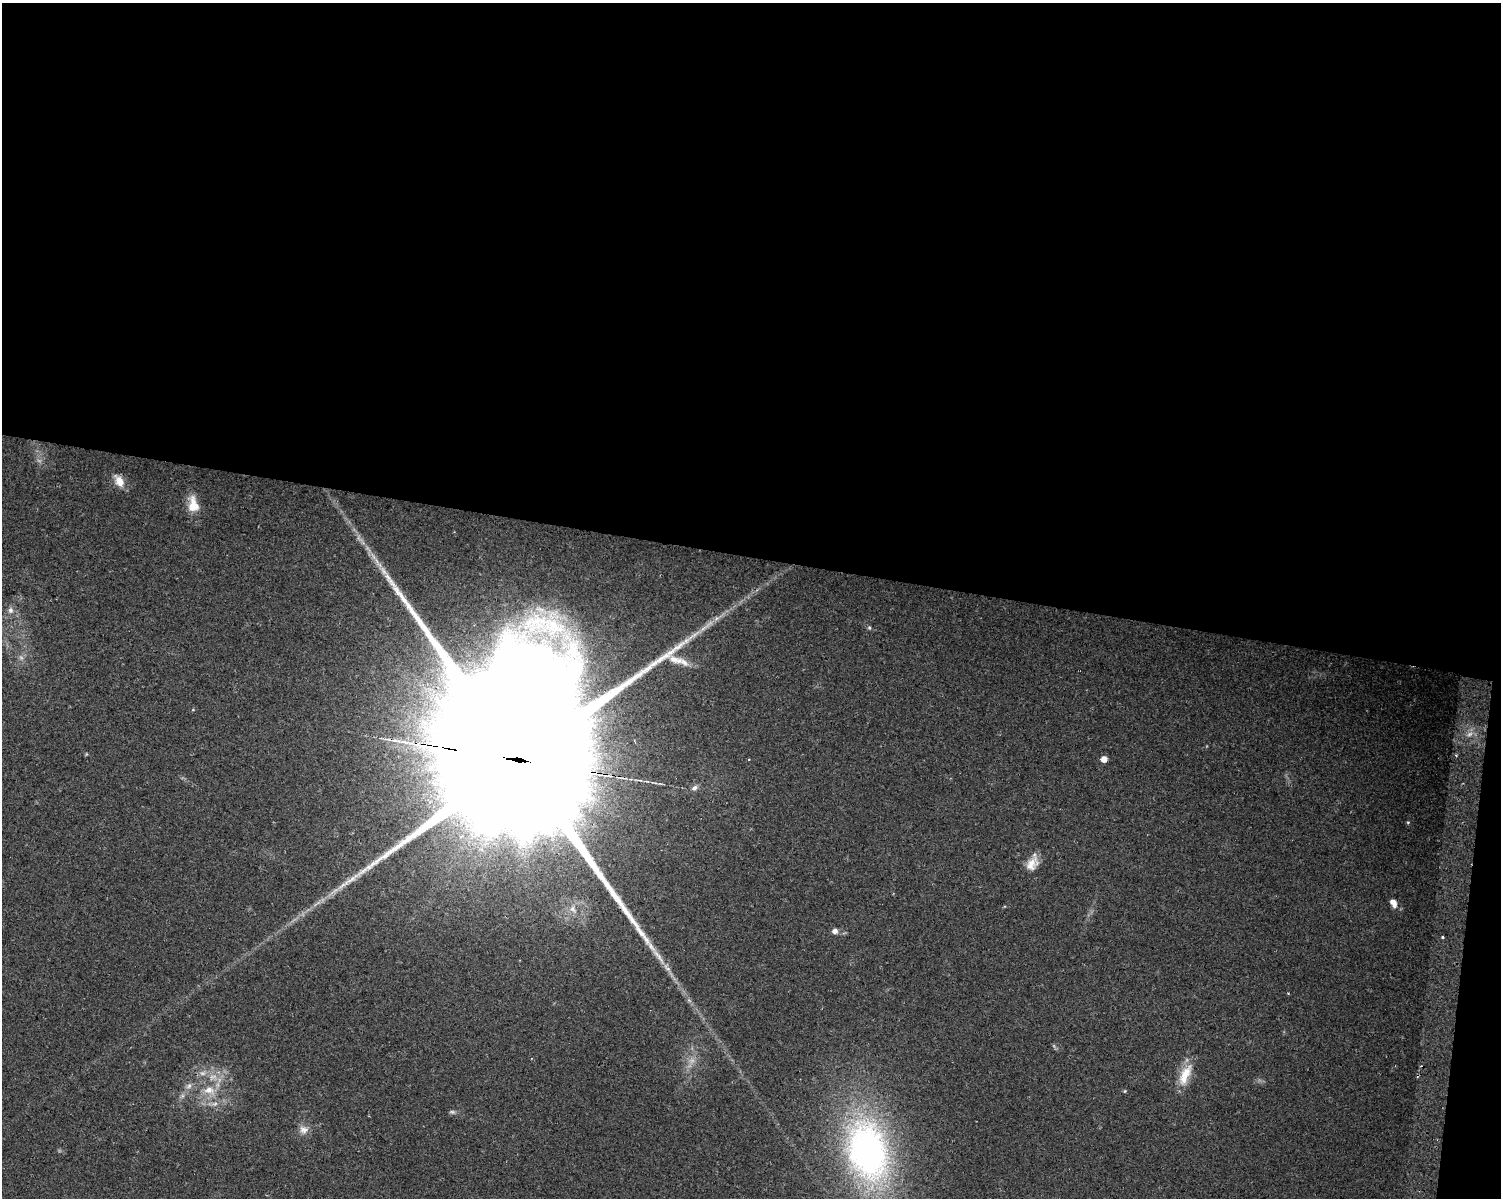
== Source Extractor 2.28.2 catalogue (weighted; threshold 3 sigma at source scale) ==
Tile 3 of 3 x 4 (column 3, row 1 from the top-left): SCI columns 3314-4812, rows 3593-4788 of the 5070 x 4801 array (HDU 1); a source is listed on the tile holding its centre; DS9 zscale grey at full resolution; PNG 1503 x 1200 px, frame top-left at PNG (2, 3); no overlay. Shown black and unused: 47% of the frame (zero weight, under 2 of 3 exposures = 2% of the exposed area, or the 3 px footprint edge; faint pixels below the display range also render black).
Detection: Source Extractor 2.28.2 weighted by HDU 2 'WHT'; one run over the whole footprint, this tile lists its part. Background 0.0423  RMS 0.011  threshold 0.0477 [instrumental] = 3 sigma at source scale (4.5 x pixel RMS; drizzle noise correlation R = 1.50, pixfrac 1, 0.0396/0.0396 arcsec/px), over >= 5 px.
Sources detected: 30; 6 too faint to see at this stretch — not listed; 1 inside a brighter listed object's ellipse — not listed separately; the other 23 listed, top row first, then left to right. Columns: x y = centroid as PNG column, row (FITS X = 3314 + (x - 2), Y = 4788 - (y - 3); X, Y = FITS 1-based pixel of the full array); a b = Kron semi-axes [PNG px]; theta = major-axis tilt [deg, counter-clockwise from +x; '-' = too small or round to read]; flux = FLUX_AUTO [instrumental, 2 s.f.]
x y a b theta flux
119 481 16 10 -59 12
193 504 22 13 -82 18
10 610 9 7 -80 4.2
717 618 7 4 18 2.8
869 628 6 5 - 1.6
1104 759 5 5 - 10
519 760 109 41 -10 170000
694 788 9 6 30 3.8
1408 822 5 3 - 0.92
1032 864 20 13 57 13
1393 903 10 7 -63 6.7
573 909 9 8 - 5.6
835 931 6 6 - 5.3
1443 937 3 3 - 2.6
658 956 30 6 -52 15
1185 1075 31 11 66 22
189 1086 9 7 52 4.2
209 1090 15 11 -6 15
1125 1091 5 4 - 1.1
215 1104 8 6 21 3.9
452 1112 8 5 -8 2.2
304 1130 13 11 -19 7.8
868 1151 79 51 -77 340
Overlapping masked pixels (flux is a lower limit): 1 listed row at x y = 519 760